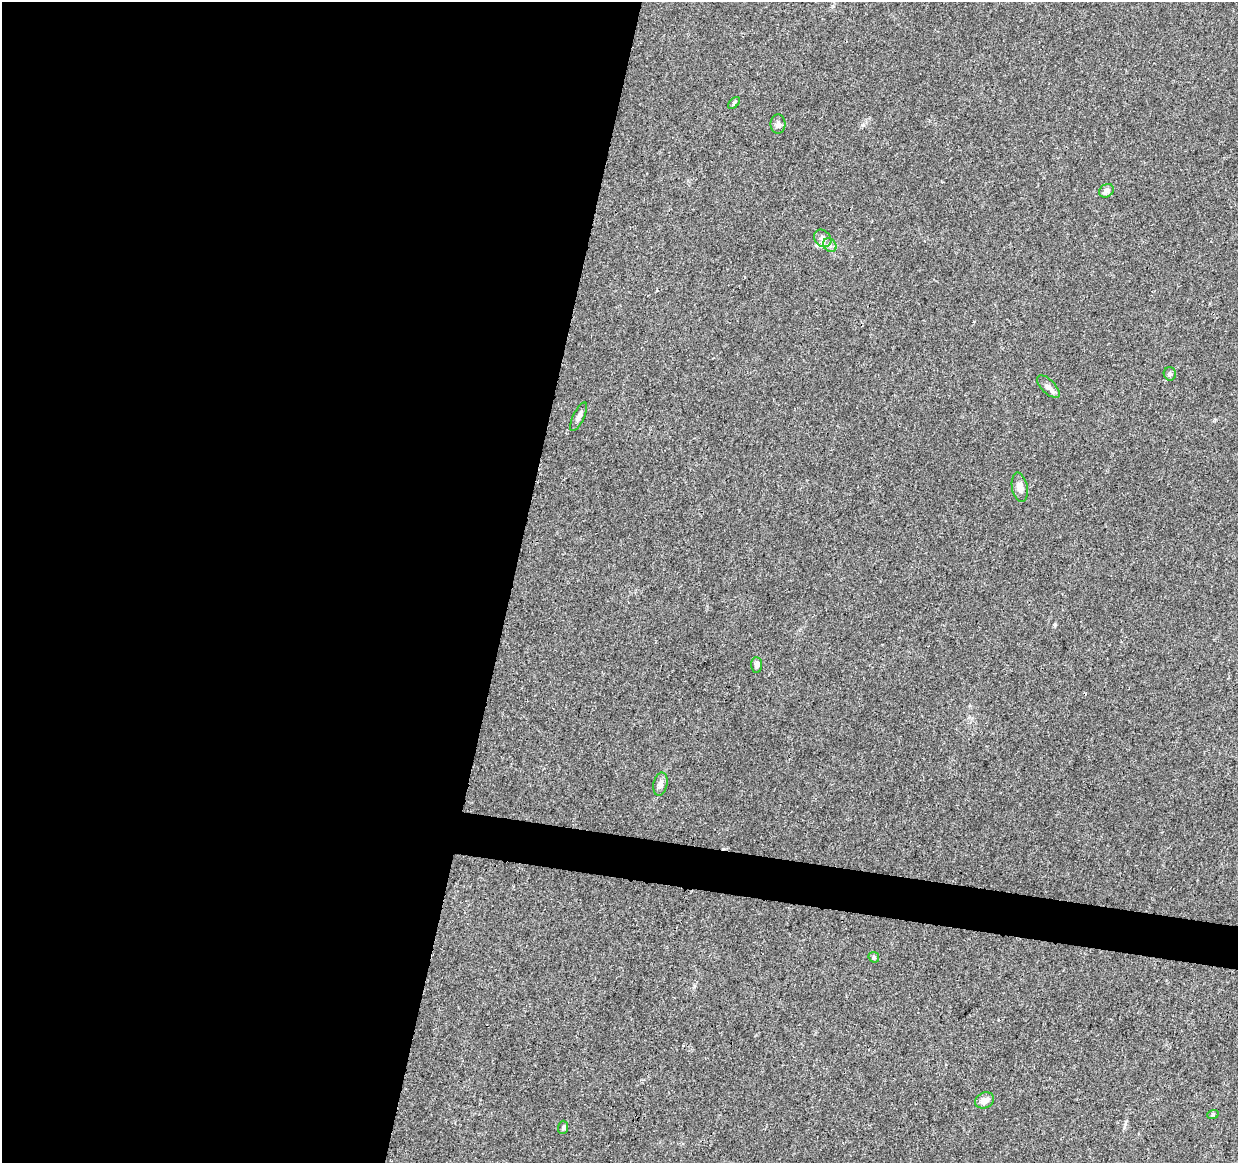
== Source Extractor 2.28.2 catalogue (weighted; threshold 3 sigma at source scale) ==
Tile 5 of 4 x 4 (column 1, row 2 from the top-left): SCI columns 1-1236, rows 2547-3707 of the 4953 x 5153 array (HDU 1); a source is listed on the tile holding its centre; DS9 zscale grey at full resolution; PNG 1240 x 1165 px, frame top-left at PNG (2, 2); each listed source drawn as its Kron ellipse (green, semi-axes under 4 px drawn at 4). Shown black and unused: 44% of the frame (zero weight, under 3 of 4 exposures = <1% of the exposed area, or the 3 px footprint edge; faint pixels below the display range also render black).
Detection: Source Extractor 2.28.2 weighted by HDU 2 'WHT'; one run over the whole footprint, this tile lists its part. Background 0.0224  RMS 0.0028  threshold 0.0127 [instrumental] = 3 sigma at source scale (4.5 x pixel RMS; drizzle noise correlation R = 1.50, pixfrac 1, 0.0396/0.0396 arcsec/px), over >= 5 px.
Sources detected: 17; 1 cosmic-ray / hot-pixel residue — neither listed nor drawn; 1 inside a brighter listed object's ellipse — not listed separately; the other 15 listed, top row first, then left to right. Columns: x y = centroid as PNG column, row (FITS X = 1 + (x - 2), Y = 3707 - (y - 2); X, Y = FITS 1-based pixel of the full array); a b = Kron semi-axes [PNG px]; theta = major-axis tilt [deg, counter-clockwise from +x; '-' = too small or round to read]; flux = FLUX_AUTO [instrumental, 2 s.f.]
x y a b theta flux
734 103 7 4 46 0.47
778 124 9 7 90 1
1106 191 8 6 35 1.5
823 238 9 8 - 1.2
830 245 7 6 - 0.87
1170 374 7 6 - 0.67
1048 387 14 6 -45 1.4
579 417 16 5 65 1.2
1020 487 15 7 -79 1.7
757 665 8 5 -86 1.1
660 784 11 7 77 1.5
874 957 6 5 - 0.4
985 1100 10 8 23 1.6
1213 1114 6 3 20 0.35
563 1127 6 5 - 0.57
Unlisted compact peaks at least as high as the median listed source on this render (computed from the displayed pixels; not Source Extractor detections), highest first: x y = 1055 625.